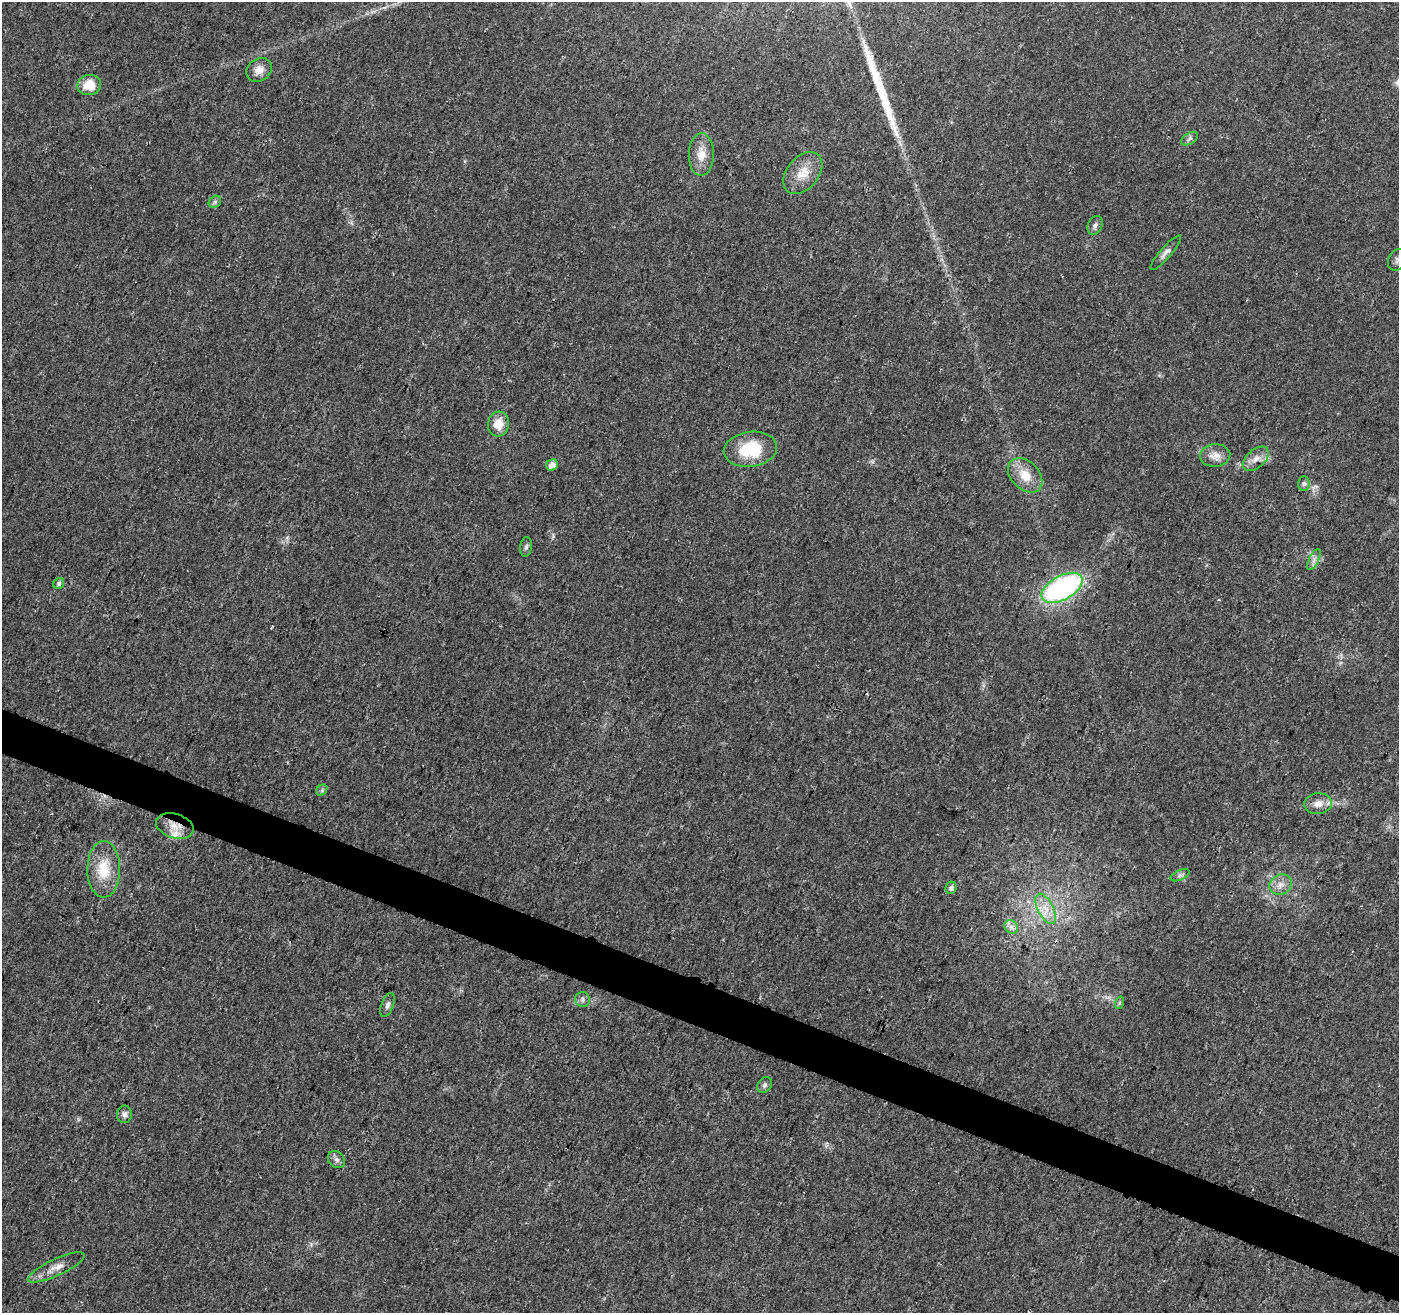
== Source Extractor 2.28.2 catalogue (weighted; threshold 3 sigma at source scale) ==
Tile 6 of 4 x 4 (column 2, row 2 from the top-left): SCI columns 1400-2796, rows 2835-4145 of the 5603 x 5731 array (HDU 1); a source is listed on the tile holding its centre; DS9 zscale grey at full resolution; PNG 1401 x 1315 px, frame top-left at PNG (2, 2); each listed source drawn as its Kron ellipse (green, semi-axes under 4 px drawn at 4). Shown black and unused: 3% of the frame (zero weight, under 3 of 4 exposures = <1% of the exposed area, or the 3 px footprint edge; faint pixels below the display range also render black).
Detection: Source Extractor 2.28.2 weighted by HDU 2 'WHT'; one run over the whole footprint, this tile lists its part. Background 0.0184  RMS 0.0034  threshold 0.0153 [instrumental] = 3 sigma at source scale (4.5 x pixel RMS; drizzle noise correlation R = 1.50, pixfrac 1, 0.0396/0.0396 arcsec/px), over >= 5 px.
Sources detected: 39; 1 cosmic-ray / hot-pixel residue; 1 long thin detection or spike segment (spike, bleed or trail) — neither listed nor drawn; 1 inside a brighter listed object's ellipse — not listed separately; the other 36 listed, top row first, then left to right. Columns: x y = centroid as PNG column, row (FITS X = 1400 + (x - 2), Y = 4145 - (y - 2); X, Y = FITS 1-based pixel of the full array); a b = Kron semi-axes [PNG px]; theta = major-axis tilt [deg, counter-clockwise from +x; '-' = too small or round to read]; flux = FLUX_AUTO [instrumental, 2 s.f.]
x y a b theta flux
259 70 13 11 37 2.9
89 85 12 10 11 6.7
1190 139 9 5 32 0.94
701 155 21 12 89 4.9
803 173 24 16 51 6.3
215 202 7 5 43 0.75
1095 225 10 7 65 1.3
1166 253 22 5 49 1.8
1397 260 11 9 59 1.6
498 424 12 10 76 4.8
750 449 27 17 7 15
1215 456 15 11 5 3.1
1256 459 15 9 41 2.9
552 465 6 5 - 2.7
1025 475 20 14 -45 6.7
1304 484 7 6 - 0.83
526 547 10 6 81 0.95
1314 560 11 5 64 1.3
59 583 6 5 - 0.86
1062 588 22 12 29 69
322 790 6 5 - 0.66
1318 804 14 10 5 3.2
175 826 19 12 -17 4.4
104 869 28 16 90 10
1180 875 10 5 24 0.92
1281 885 11 10 - 2.7
951 888 6 5 - 1.3
1046 909 16 7 -62 4.1
1011 927 7 6 - 1.3
583 999 7 7 - 1
1119 1003 6 4 71 0.51
387 1005 12 6 69 1.2
765 1085 8 6 52 0.87
124 1114 9 7 88 1.4
336 1159 9 7 -44 1.3
56 1267 31 8 25 3.9
Overlapping masked pixels (flux is a lower limit): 1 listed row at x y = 175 826
Isophote crosses this tile's border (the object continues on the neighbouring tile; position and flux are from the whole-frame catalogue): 1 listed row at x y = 1397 260